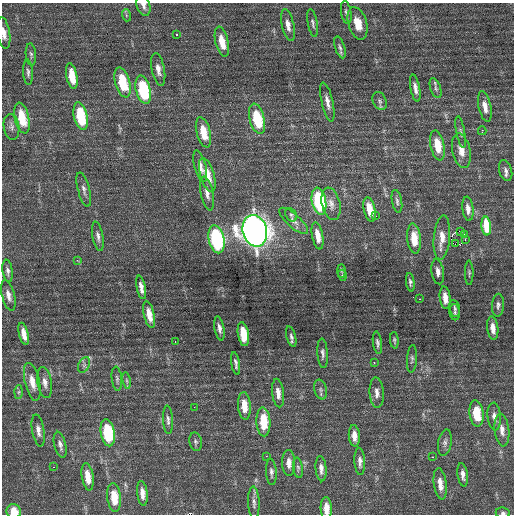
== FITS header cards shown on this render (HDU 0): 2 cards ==
NAXIS1  =                  512 / Axis length
NAXIS2  =                  512 / Axis length

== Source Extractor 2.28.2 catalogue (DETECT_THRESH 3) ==
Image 512 x 512 px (HDU 0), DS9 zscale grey, 1 PNG px = 1 image px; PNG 516 x 516 px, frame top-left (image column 1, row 512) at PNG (2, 3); each listed source drawn as its Kron ellipse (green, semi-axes under 4 px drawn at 4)
Background 0.36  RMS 0.78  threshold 2.35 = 3 sigma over >= 5 px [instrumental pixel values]
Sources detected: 122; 2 with non-positive FLUX_AUTO (blend fragments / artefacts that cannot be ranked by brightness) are neither listed nor drawn; the other 120 listed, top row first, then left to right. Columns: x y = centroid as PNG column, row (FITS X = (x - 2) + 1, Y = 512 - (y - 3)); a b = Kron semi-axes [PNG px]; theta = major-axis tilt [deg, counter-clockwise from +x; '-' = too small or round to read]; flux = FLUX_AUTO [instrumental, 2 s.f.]
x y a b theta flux
143 5 11 6 -74 240
346 12 12 5 -81 150
126 15 6 4 -72 65
313 23 14 5 -80 160
358 23 17 9 -73 810
288 25 16 6 -77 360
4 33 16 6 -81 370
176 34 3 3 - 370
222 42 15 6 -77 830
340 47 11 5 -72 160
31 54 11 5 -84 120
158 69 16 6 -79 390
28 72 12 5 -87 160
72 76 13 5 -79 1100
122 82 15 7 -74 2200
415 88 14 5 -80 300
435 88 10 5 -72 150
143 90 14 7 -76 3800
380 101 9 6 -66 180
327 102 20 5 -77 370
485 106 15 6 -78 440
81 116 14 6 -78 2600
22 118 16 7 -77 1500
257 119 15 7 -76 2400
11 127 13 7 -81 240
482 131 4 2 - 320
203 132 15 7 -76 1100
461 132 16 4 -79 160
437 145 15 7 -79 1100
461 151 18 9 -77 560
200 166 16 5 -75 350
506 171 11 6 -74 200
207 175 17 7 -74 890
84 190 17 6 -75 260
207 193 17 6 -78 330
319 201 14 7 -78 4900
397 201 11 5 -79 140
331 204 16 9 -77 410
468 209 12 5 -83 310
370 210 13 5 -78 820
291 215 7 5 -53 95
375 216 2 2 - 340
294 221 18 6 -42 290
486 226 9 5 -84 1400
255 231 16 12 -74 61000
460 231 2 2 - 850
465 235 3 2 - 830
98 236 15 5 -79 240
318 236 14 5 -79 550
442 238 22 8 85 640
216 239 14 7 -77 6900
414 239 15 7 -85 1100
465 240 3 3 - 63
455 244 4 2 - 160
77 260 2 2 - 260
8 271 11 5 -82 200
342 271 7 4 -89 86
438 272 12 6 -82 270
469 273 12 4 -90 100
342 275 5 3 - 50
410 282 9 4 -82 130
141 287 12 4 -78 300
8 295 16 6 -75 350
445 298 11 5 -83 560
419 299 3 2 - 77
498 305 11 6 86 180
454 308 8 5 -79 130
455 312 8 5 -87 110
149 315 13 5 -77 600
219 328 12 4 -80 230
493 328 12 5 -83 430
24 334 11 4 -76 460
243 334 12 5 -81 1300
291 337 10 4 -75 160
394 340 8 3 -85 91
175 342 3 2 - 86
377 343 11 4 -82 150
323 353 15 5 -87 200
412 359 14 5 86 150
374 362 3 2 - 370
236 363 11 4 -81 170
84 365 8 5 66 130
117 379 12 5 -83 150
127 380 8 4 -81 110
32 382 19 7 -77 590
45 382 15 7 -80 330
320 390 10 6 -76 160
19 392 6 4 88 74
278 393 14 6 -84 400
377 393 15 7 -85 340
244 406 14 6 -85 800
194 407 2 2 - 140
476 413 13 7 -83 1500
494 416 14 6 -85 300
168 420 14 5 -87 200
263 422 14 7 -87 1600
38 430 16 6 -80 310
502 430 16 7 -84 410
108 433 14 7 -79 3200
354 436 11 5 -86 410
196 442 9 6 -79 140
445 443 13 6 80 210
60 445 13 6 -77 230
266 456 2 2 - 170
432 457 3 2 - 94
360 461 14 5 -87 240
289 463 13 6 -88 380
54 467 2 2 - 40
298 468 10 5 -81 120
321 469 13 5 -86 280
271 472 13 5 -86 180
463 475 12 5 -83 270
88 477 14 6 -81 700
440 484 16 6 -83 490
142 493 12 5 -84 410
114 497 14 7 -83 1200
254 503 16 5 -88 240
326 508 11 5 -88 540
14 512 8 7 - 850
503 513 7 5 -5 130
At the frame edge (FLAGS 8, measured only in part): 5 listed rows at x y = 143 5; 4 33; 326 508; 14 512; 503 513
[2 non-positive-flux detections neither listed nor drawn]